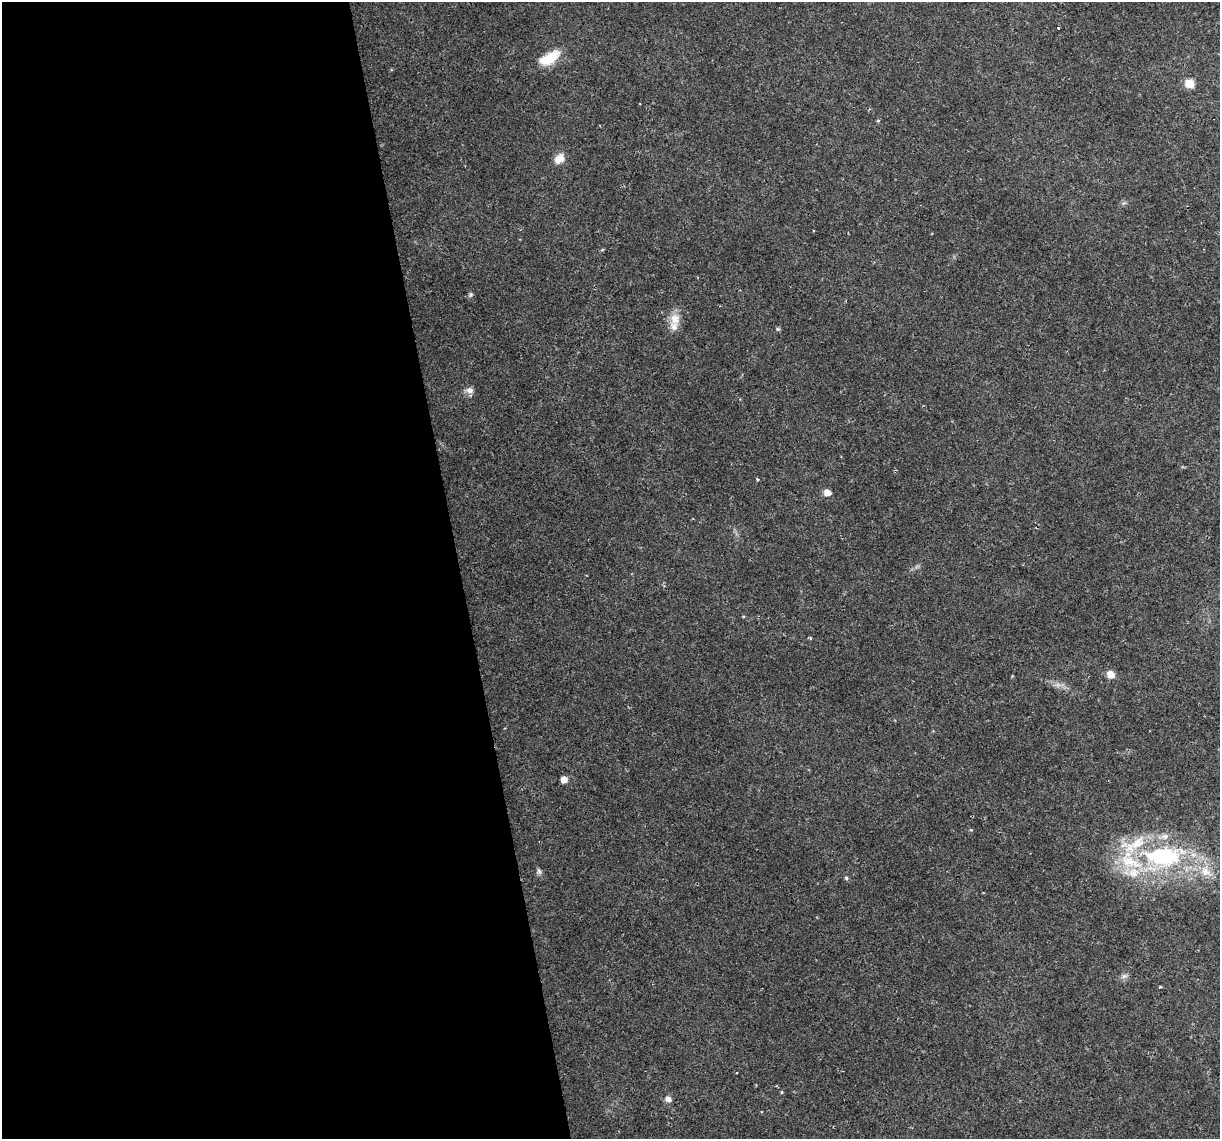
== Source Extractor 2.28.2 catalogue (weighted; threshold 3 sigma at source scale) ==
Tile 9 of 4 x 4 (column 1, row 3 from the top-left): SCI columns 1-1218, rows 1209-2345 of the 4872 x 4645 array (HDU 1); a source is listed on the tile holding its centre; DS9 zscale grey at full resolution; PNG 1222 x 1141 px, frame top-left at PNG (2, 2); no overlay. Shown black and unused: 38% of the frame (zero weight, under 2 of 3 exposures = <1% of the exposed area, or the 3 px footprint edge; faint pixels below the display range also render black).
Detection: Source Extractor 2.28.2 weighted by HDU 2 'WHT'; one run over the whole footprint, this tile lists its part. Background 0.0408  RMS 0.0036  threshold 0.0161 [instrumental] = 3 sigma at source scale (4.5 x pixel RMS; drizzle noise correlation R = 1.50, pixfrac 1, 0.0396/0.0396 arcsec/px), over >= 5 px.
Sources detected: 27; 5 inside a brighter listed object's ellipse — not listed separately; the other 22 listed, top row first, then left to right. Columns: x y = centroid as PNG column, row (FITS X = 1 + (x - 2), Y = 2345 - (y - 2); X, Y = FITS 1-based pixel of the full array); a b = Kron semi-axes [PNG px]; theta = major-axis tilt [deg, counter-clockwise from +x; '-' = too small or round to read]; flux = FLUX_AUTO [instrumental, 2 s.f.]
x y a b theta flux
1058 28 3 2 - 0.48
549 58 25 11 31 9
1189 83 7 6 - 6.7
878 120 5 3 - 0.34
559 159 13 10 48 3.4
471 294 7 5 89 0.67
675 319 18 14 89 4.9
778 329 6 4 -14 0.59
469 390 11 8 -2 1.8
757 479 3 3 - 0.59
827 493 7 6 - 2.5
810 638 4 3 - 0.47
1110 674 7 7 - 3.9
564 779 6 6 - 2.5
1162 857 64 35 2 55
539 871 9 5 -69 0.92
846 878 5 4 - 0.6
1124 976 8 6 14 1.1
1160 987 5 3 - 0.38
736 1073 3 2 - 0.29
782 1092 4 4 - 0.4
668 1099 8 7 - 1.7